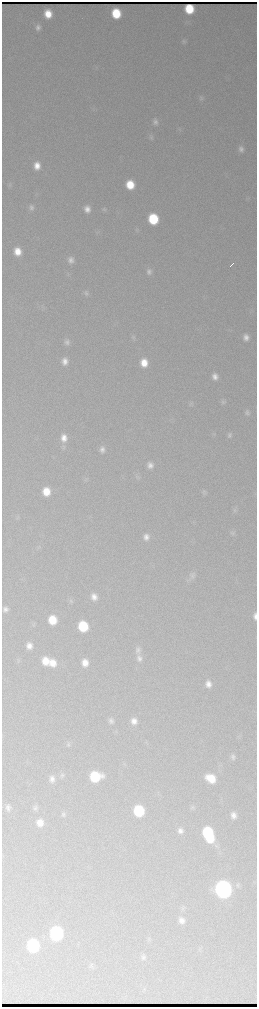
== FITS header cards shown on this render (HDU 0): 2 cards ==
NAXIS1  =                  510 / length of data axis 1
NAXIS2  =                 2010 / length of data axis 2

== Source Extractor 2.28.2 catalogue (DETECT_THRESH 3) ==
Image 510 x 2010 px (HDU 0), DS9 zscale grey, zoomed out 1/2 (1 PNG px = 2 x 2 image px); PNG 259 x 1009 px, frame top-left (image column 2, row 2010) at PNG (2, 2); no overlay
Background 3000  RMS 36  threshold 107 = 3 sigma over >= 5 px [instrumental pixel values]
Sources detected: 93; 1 cannot appear on this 1/2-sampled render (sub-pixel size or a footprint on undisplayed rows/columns) and is not listed; the other 92 listed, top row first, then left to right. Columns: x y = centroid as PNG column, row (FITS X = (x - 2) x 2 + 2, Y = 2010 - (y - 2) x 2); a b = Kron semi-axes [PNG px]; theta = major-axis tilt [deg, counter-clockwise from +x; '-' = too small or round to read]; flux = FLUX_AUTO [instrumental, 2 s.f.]
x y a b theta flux
189 9 7 7 - 2.3e+05
116 13 8 7 - 3.2e+05
48 14 8 6 -78 1.5e+05
38 27 7 6 - 3.5e+04
184 42 7 6 - 2.0e+04
201 98 7 6 - 2.2e+04
93 109 4 2 - 6.3e+03
155 122 8 7 - 3.5e+04
151 137 8 6 -77 2.1e+04
241 149 7 6 - 3.7e+04
37 166 8 7 - 9.4e+04
9 185 6 5 - 1.3e+04
130 185 7 7 - 2.2e+05
31 207 7 7 - 3.1e+04
87 209 8 6 -78 6.3e+04
104 210 7 6 - 1.6e+04
153 219 8 7 - 4.7e+05
137 230 6 4 -85 1.2e+04
17 251 8 6 -82 1.2e+05
71 260 9 7 -78 4.7e+04
233 263 3 1 - 1.1e+04
231 265 3 1 - 1.4e+04
149 272 8 6 -82 3.5e+04
86 293 7 6 - 2.2e+04
246 337 7 6 - 5.2e+04
133 338 7 5 -58 1.5e+04
67 342 7 6 - 3.3e+04
65 361 7 6 - 5.9e+04
144 363 8 7 - 1.3e+05
215 376 8 6 -72 5.7e+04
223 402 7 6 - 2.0e+04
191 403 7 6 - 1.6e+04
247 412 7 6 - 2.2e+04
213 434 4 3 - 9.5e+03
229 435 7 6 - 2.0e+04
64 438 10 8 -87 8.1e+04
63 447 7 6 - 2.0e+04
102 449 8 6 -85 3.9e+04
150 465 7 6 - 4.9e+04
137 477 9 5 -33 1.9e+04
85 479 7 5 68 1.3e+04
46 491 8 7 - 1.6e+05
204 492 7 6 - 1.9e+04
234 510 6 6 - 1.8e+04
17 518 3 2 - 6.1e+03
233 533 7 6 - 1.8e+04
146 537 8 7 - 4.9e+04
39 547 5 3 - 9.1e+03
192 575 11 8 85 3.7e+04
94 597 7 6 - 6.1e+04
71 601 6 6 - 1.6e+04
5 609 5 5 - 7.9e+03
255 616 8 3 -88 3.5e+04
52 620 7 7 - 2.2e+05
33 624 6 5 - 1.3e+04
83 626 8 7 - 4.3e+05
29 646 7 6 - 6.2e+04
138 650 10 7 -81 3.7e+04
139 658 8 7 - 3.8e+04
18 661 7 4 80 1.2e+04
45 661 8 7 - 1.3e+05
52 663 8 7 - 1.0e+05
85 663 8 6 -81 8.6e+04
208 684 7 6 - 6.0e+04
111 721 7 7 - 3.2e+04
134 721 8 7 - 6.3e+04
239 736 6 1 -75 6.2e+03
68 744 7 5 -87 1.9e+04
233 757 7 5 -89 2.8e+04
62 775 7 6 - 2.1e+04
95 777 9 8 - 4.3e+05
211 778 10 7 -29 1.8e+05
52 779 8 7 - 4.7e+04
8 807 6 4 -87 3.2e+04
192 807 7 6 - 1.7e+04
35 808 7 6 - 2.4e+04
139 811 8 7 - 5.4e+05
63 814 7 6 - 2.0e+04
233 815 7 6 - 5.2e+04
40 823 9 8 - 9.1e+04
180 831 7 6 - 4.1e+04
208 834 13 7 -69 7.4e+05
216 846 7 6 - 2.3e+04
238 885 8 6 81 2.0e+04
223 889 9 8 - 5.3e+06
183 908 8 6 -86 2.1e+04
181 920 8 7 - 4.9e+04
56 933 9 8 - 1.3e+06
149 939 8 3 69 1.1e+04
33 946 9 7 -80 1.0e+06
143 957 8 6 -85 2.5e+04
91 966 8 6 -70 1.8e+04
At the frame edge (FLAGS 8, measured only in part): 1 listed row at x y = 255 616
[1 sub-pixel or undisplayed-footprint detection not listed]